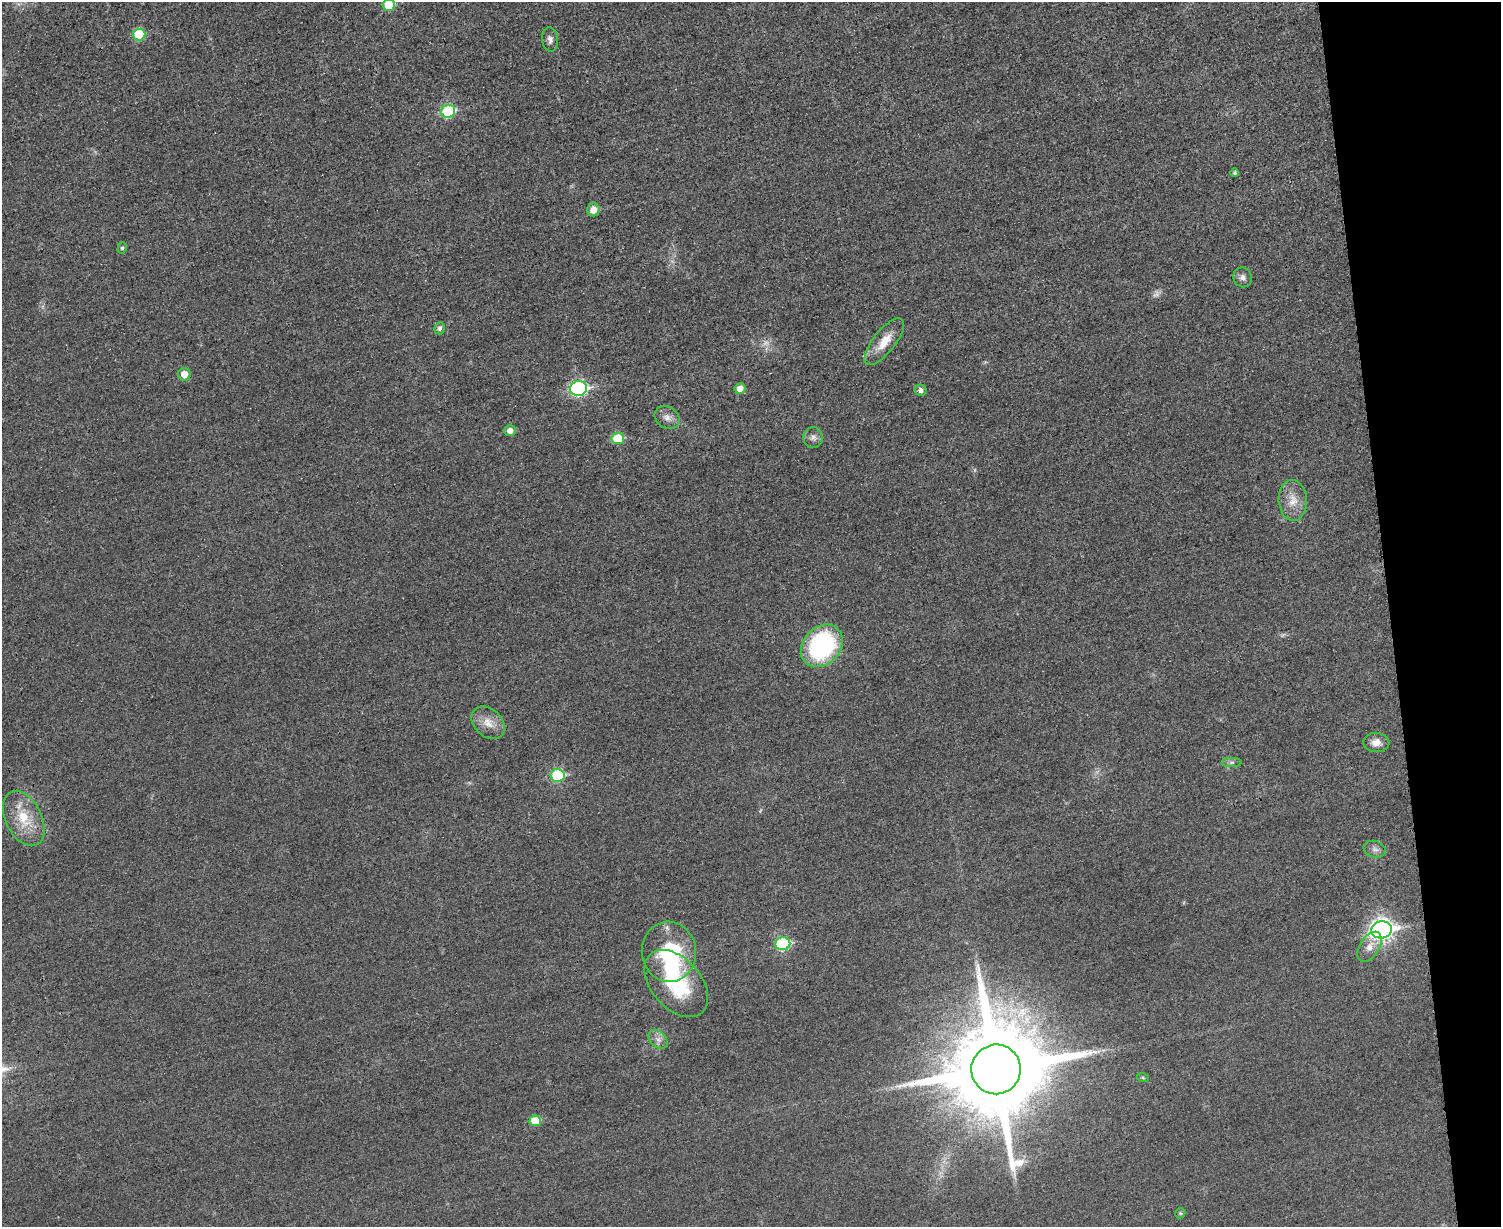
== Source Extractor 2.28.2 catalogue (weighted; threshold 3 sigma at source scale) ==
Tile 9 of 3 x 4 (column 3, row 3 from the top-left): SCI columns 3149-4647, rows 1243-2467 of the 4919 x 4934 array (HDU 1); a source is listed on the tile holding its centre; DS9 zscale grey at full resolution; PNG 1503 x 1229 px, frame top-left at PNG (2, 2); each listed source drawn as its Kron ellipse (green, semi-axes under 4 px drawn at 4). Shown black and unused: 7% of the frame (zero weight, under 3 of 4 exposures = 2% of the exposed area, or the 3 px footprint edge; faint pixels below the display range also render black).
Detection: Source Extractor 2.28.2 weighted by HDU 2 'WHT'; one run over the whole footprint, this tile lists its part. Background 0.0153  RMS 0.0057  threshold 0.0258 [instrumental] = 3 sigma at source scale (4.5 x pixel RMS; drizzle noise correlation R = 1.50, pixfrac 1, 0.05/0.05 arcsec/px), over >= 5 px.
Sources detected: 40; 3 too faint to see at this stretch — neither listed nor drawn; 1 inside a brighter listed object's ellipse — not listed separately; the other 36 listed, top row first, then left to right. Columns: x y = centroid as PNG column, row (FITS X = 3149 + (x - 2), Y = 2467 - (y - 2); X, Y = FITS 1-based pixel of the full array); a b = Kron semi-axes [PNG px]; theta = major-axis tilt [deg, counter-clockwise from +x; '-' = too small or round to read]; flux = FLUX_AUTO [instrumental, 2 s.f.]
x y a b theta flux
389 5 6 6 - 22
139 35 6 6 - 26
550 39 12 8 -84 2.7
448 111 7 6 - 44
1235 173 4 4 - 0.99
593 210 6 6 - 5.6
122 248 6 4 76 0.98
1242 277 10 9 - 2.8
440 328 6 5 - 1.8
884 342 28 11 52 11
184 374 6 6 - 6.6
578 388 8 7 - 110
740 389 5 5 - 6
921 390 6 5 - 2.3
667 417 13 10 -33 4
510 431 5 5 - 4.4
813 437 10 9 - 2.8
618 438 6 5 - 22
1293 500 20 14 -87 9
822 646 23 18 47 77
488 723 19 13 -42 7.9
1376 743 13 9 -3 5
1232 762 10 4 0 1.6
558 775 7 6 - 45
24 818 29 18 -63 18
1375 849 11 8 -18 2.8
1381 930 10 8 11 320
783 944 7 6 - 61
1369 947 16 9 58 5.3
669 952 30 27 -85 51
676 983 39 25 -49 43
658 1039 11 7 -45 3.2
996 1069 25 24 - 14000
1143 1078 6 4 -19 0.73
535 1121 6 5 - 14
1180 1213 5 4 - 0.79
Isophote crosses this tile's border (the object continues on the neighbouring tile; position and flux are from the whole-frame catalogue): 1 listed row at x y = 389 5